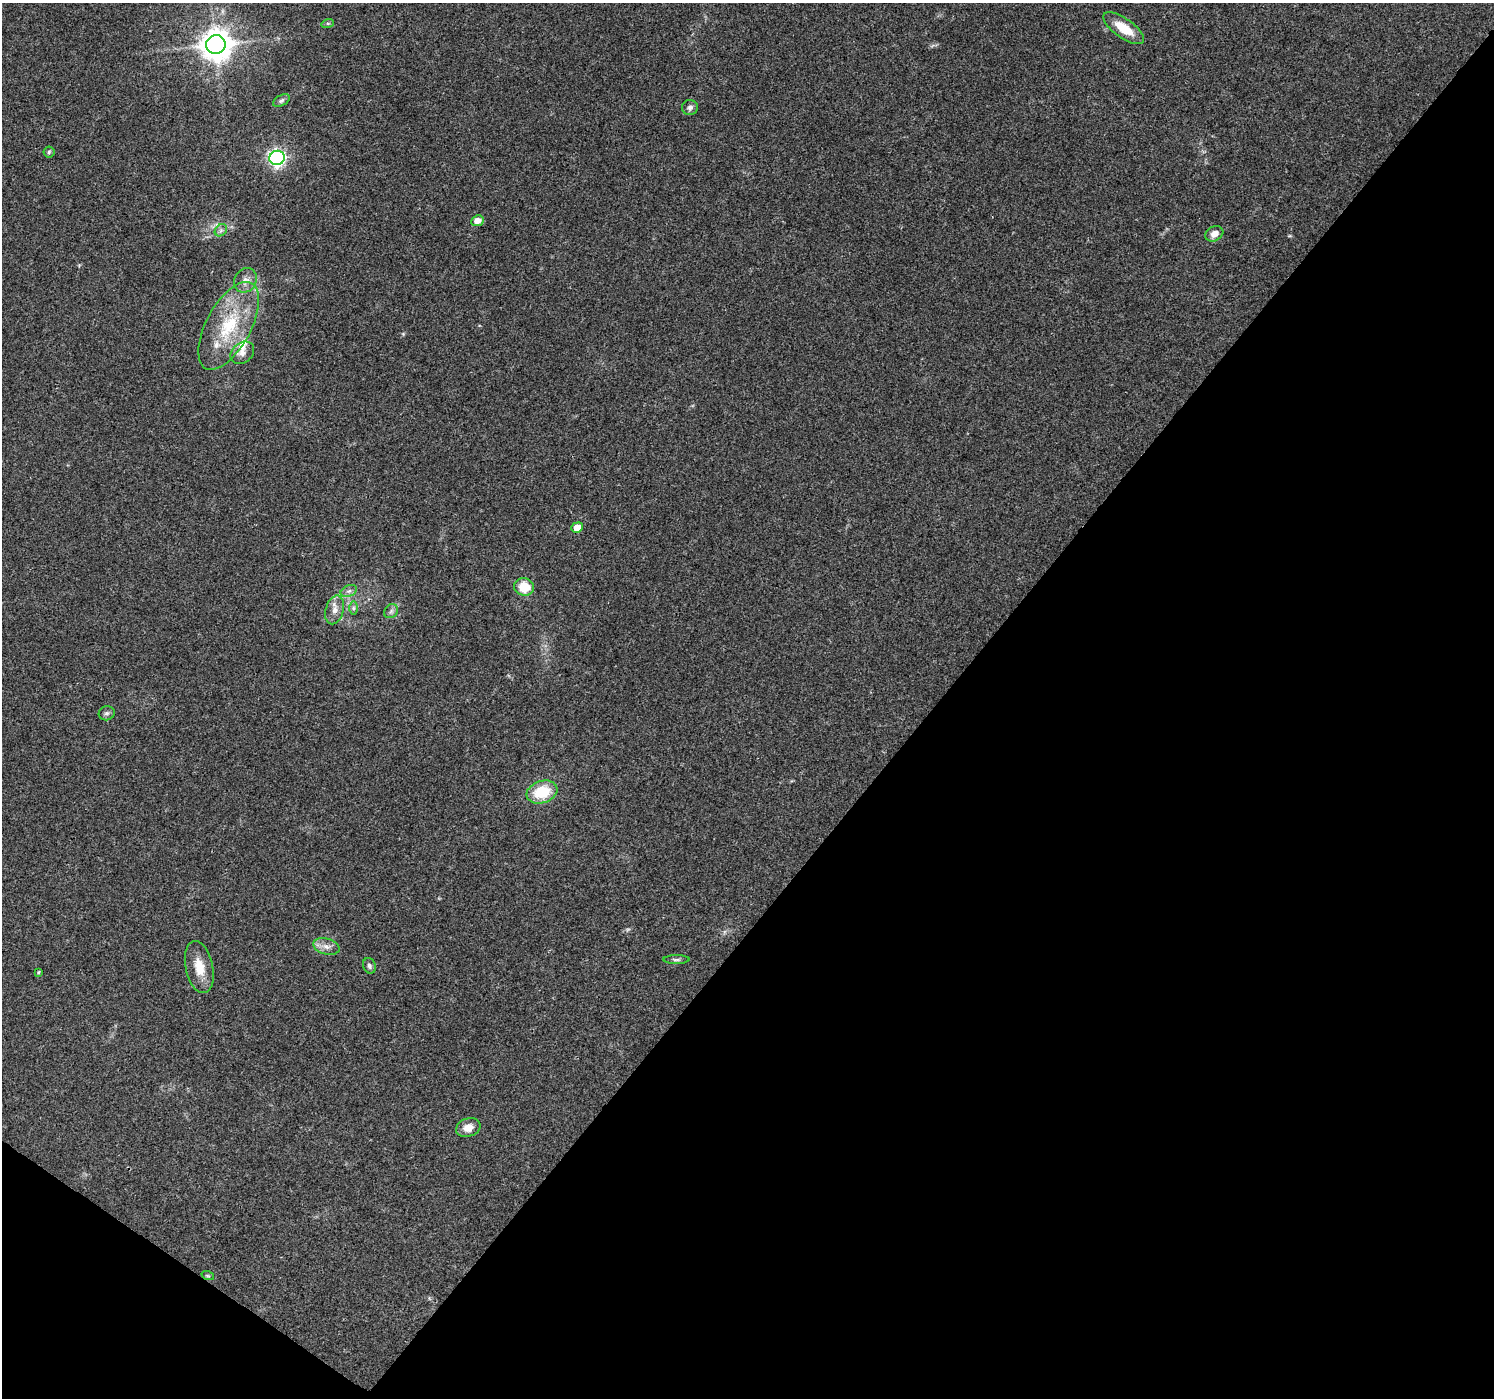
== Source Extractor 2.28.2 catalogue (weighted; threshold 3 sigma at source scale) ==
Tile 15 of 4 x 4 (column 3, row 4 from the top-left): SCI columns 2990-4481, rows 246-1641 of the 5972 x 6010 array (HDU 1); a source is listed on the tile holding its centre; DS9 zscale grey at full resolution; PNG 1496 x 1400 px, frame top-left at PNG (2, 3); each listed source drawn as its Kron ellipse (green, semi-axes under 4 px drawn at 4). Shown black and unused: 40% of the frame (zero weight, under 3 of 4 exposures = <1% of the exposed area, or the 3 px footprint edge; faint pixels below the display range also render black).
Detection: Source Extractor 2.28.2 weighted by HDU 2 'WHT'; one run over the whole footprint, this tile lists its part. Background 0.0748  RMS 0.0045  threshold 0.0201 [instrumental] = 3 sigma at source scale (4.5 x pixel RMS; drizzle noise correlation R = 1.50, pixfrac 1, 0.0396/0.0396 arcsec/px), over >= 5 px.
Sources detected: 30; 2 inside a brighter listed object's ellipse — not listed separately; the other 28 listed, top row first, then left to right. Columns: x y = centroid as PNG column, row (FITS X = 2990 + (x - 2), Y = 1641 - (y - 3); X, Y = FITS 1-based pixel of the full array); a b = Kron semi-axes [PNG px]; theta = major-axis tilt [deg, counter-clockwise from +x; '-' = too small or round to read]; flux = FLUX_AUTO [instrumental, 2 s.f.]
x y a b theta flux
328 23 6 4 18 0.65
1124 28 24 9 -35 10
216 45 10 9 - 800
281 101 9 5 29 1.1
690 107 8 7 - 1.4
49 152 5 5 - 0.79
277 158 7 7 - 160
477 221 6 5 - 3.8
221 230 7 5 45 1.2
1214 234 9 7 30 3.2
245 280 13 11 58 3.4
229 326 48 22 62 30
242 353 13 10 39 3.1
577 527 6 5 - 6.6
524 587 10 9 - 10
349 591 8 5 25 1.5
353 608 6 4 90 0.93
335 610 15 9 75 3.6
391 611 8 6 46 1.2
107 713 8 7 - 1.2
542 792 16 11 18 16
326 946 13 8 -16 3
676 960 13 4 0 1.1
369 966 8 6 -71 1.2
199 967 26 13 -78 8.4
39 972 3 3 - 0.69
468 1128 12 9 18 4.5
208 1276 6 4 -18 0.64